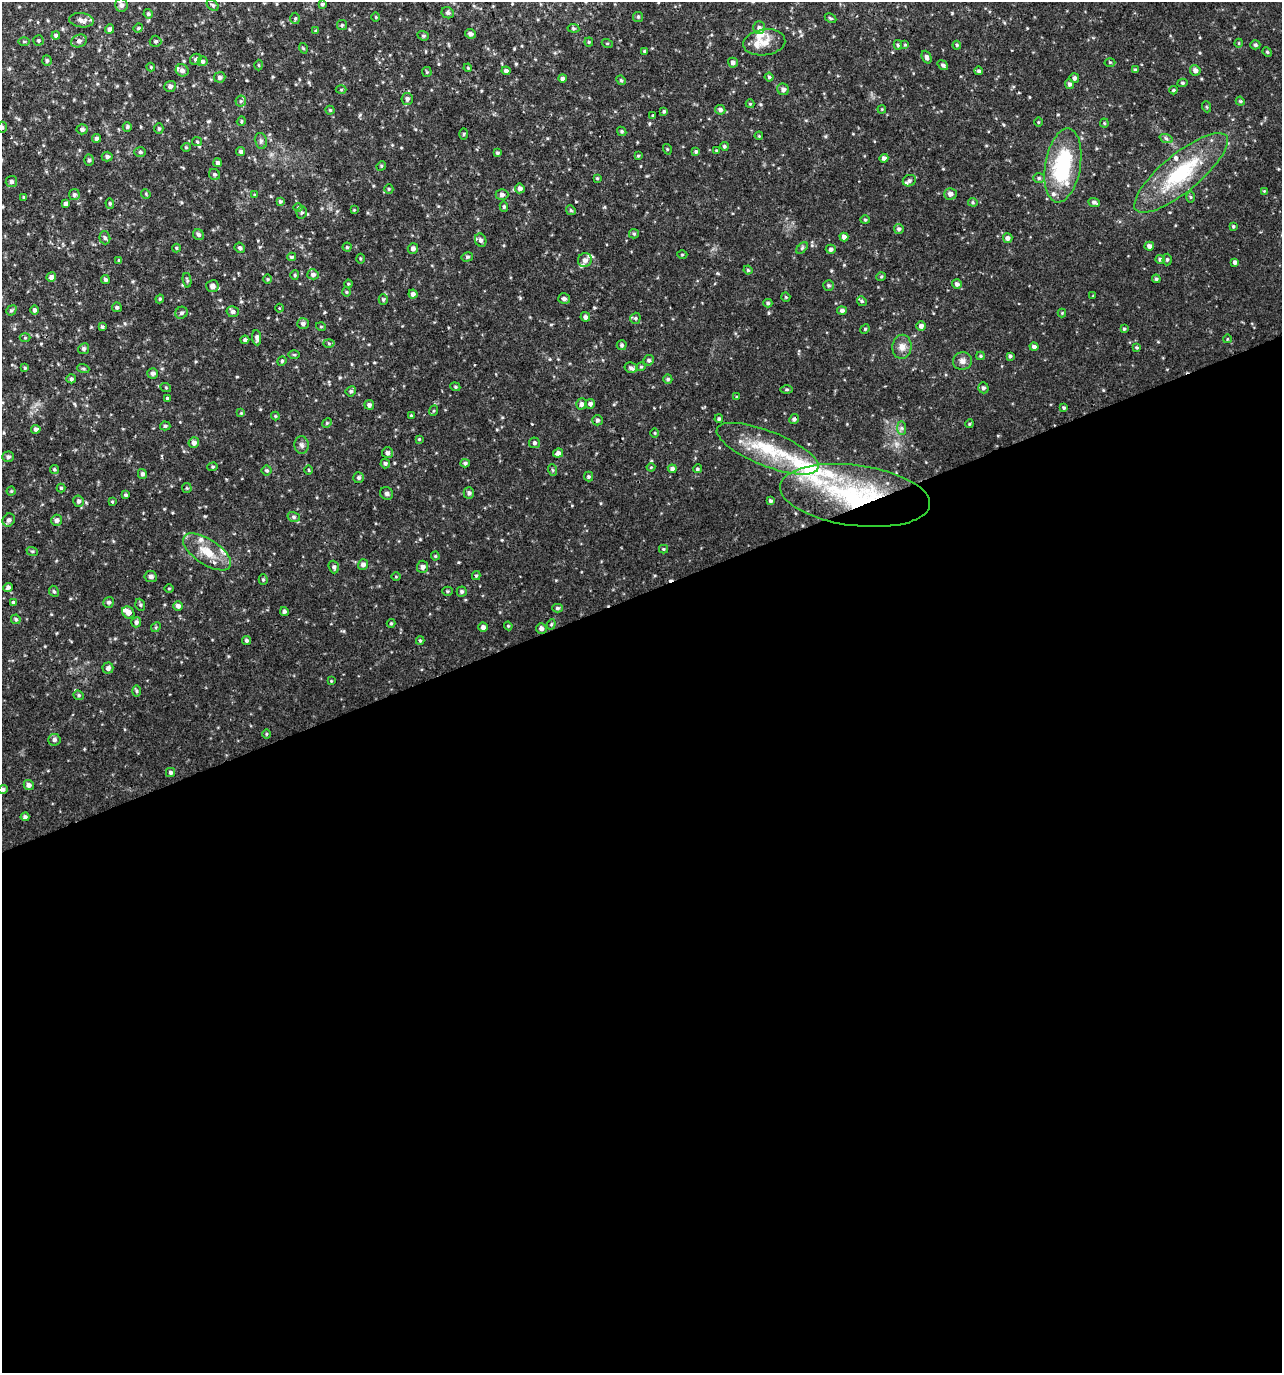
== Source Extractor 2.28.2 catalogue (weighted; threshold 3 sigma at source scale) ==
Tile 15 of 4 x 4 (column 3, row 4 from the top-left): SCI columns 2689-3968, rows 1-1371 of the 5322 x 5486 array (HDU 1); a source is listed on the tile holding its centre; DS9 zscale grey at full resolution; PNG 1284 x 1375 px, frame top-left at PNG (2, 2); each listed source drawn as its Kron ellipse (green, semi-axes under 4 px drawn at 4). Shown black and unused: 57% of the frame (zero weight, under 2 of 3 exposures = <1% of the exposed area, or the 3 px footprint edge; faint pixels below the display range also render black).
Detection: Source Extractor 2.28.2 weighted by HDU 2 'WHT'; one run over the whole footprint, this tile lists its part. Background 0.0164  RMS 0.0031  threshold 0.0139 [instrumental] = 3 sigma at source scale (4.5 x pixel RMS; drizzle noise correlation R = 1.50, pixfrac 1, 0.0396/0.0396 arcsec/px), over >= 5 px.
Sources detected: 331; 2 cosmic-ray / hot-pixel residue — neither listed nor drawn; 16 inside a brighter listed object's ellipse — not listed separately; the other 313 listed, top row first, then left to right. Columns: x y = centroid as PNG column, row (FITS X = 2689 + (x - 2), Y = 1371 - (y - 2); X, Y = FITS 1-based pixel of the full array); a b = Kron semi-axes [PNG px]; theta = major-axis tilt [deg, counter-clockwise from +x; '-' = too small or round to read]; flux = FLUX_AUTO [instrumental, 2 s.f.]
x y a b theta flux
322 4 4 4 - 0.51
121 5 6 6 - 1.2
213 5 7 4 -41 0.48
448 13 6 5 - 0.7
148 14 4 4 - 0.49
376 17 5 3 - 0.25
638 17 5 5 - 0.48
295 18 6 5 - 0.46
830 18 6 3 -26 0.38
82 20 12 7 -6 1.6
342 25 5 5 - 0.44
759 27 6 6 - 0.82
138 28 5 4 - 0.38
573 28 6 4 -7 0.38
109 29 5 4 - 0.89
316 31 4 3 - 0.35
470 34 5 4 - 0.87
56 36 4 4 - 0.68
423 36 6 4 -21 0.42
38 41 5 5 - 0.47
79 41 8 6 22 0.99
155 41 6 5 - 0.52
24 42 6 4 0 0.4
589 42 4 4 - 0.34
764 42 21 13 8 3.8
607 43 5 3 - 0.26
1239 43 4 3 - 0.24
898 45 5 4 - 0.45
905 45 4 4 - 0.28
957 45 4 4 - 0.47
1255 45 5 4 - 0.58
303 48 5 3 - 0.31
644 51 4 3 - 0.37
1267 52 5 4 - 0.37
927 57 6 4 -68 0.86
196 59 6 5 - 0.69
47 61 5 4 - 0.61
203 61 5 5 - 0.61
1110 62 5 3 - 0.33
733 63 5 5 - 1
259 65 5 3 - 0.29
943 65 6 4 -37 0.65
151 67 4 4 - 0.28
468 68 4 3 - 0.28
182 70 6 6 - 1.2
1135 70 4 3 - 0.51
1195 70 5 5 - 1.3
506 71 4 4 - 0.81
979 71 4 4 - 0.66
427 72 5 4 - 0.34
220 77 5 5 - 0.73
769 77 4 4 - 0.4
562 78 4 4 - 0.66
1074 78 5 4 - 0.79
621 80 5 4 - 0.43
1182 83 5 4 - 0.44
1070 84 5 4 - 0.76
170 86 6 5 - 0.86
783 89 6 5 - 1.2
341 90 5 3 - 0.29
1173 90 4 3 - 0.34
407 99 6 6 - 0.93
241 101 5 5 - 0.56
1240 101 5 3 - 0.35
750 104 4 4 - 0.28
1207 107 5 3 - 0.32
882 109 4 3 - 0.27
330 110 4 4 - 0.35
720 110 5 5 - 0.82
664 111 4 3 - 0.45
653 116 3 3 - 0.57
241 121 5 4 - 0.39
1038 122 5 3 - 0.31
1104 123 4 4 - 0.33
2 127 5 5 - 0.58
127 127 4 4 - 0.49
82 129 5 5 - 0.78
159 129 5 4 - 0.48
622 131 5 4 - 0.46
464 134 5 3 - 0.29
759 136 4 3 - 0.27
97 138 4 4 - 0.79
1166 138 7 4 -20 0.55
261 141 8 6 -77 0.82
197 142 5 4 - 0.35
724 146 4 4 - 0.48
186 147 5 4 - 0.35
667 149 5 3 - 0.3
696 151 4 4 - 0.5
716 151 4 4 - 0.36
140 152 6 5 - 0.55
241 152 4 4 - 0.82
497 153 4 4 - 0.45
638 156 4 4 - 0.28
107 157 5 5 - 0.76
884 158 4 4 - 0.98
89 160 5 5 - 0.53
217 163 4 4 - 0.63
1063 165 37 17 80 25
381 166 5 4 - 0.32
1181 173 58 19 39 22
214 174 6 5 - 0.58
597 178 4 4 - 0.32
1039 178 6 5 - 0.53
11 181 6 5 - 0.81
909 181 7 5 27 0.67
520 188 5 5 - 1
389 189 5 4 - 0.39
1264 191 4 4 - 0.25
146 194 5 4 - 0.31
502 194 6 5 - 0.82
950 194 6 6 - 1.4
74 195 5 5 - 0.71
254 195 4 3 - 0.27
24 197 3 3 - 0.31
1190 197 5 4 - 0.37
280 201 4 4 - 0.49
973 202 5 4 - 0.4
1094 202 6 4 -20 0.76
110 203 5 4 - 0.43
66 204 4 4 - 0.81
504 207 5 4 - 0.46
298 208 5 3 - 0.3
354 210 3 3 - 0.25
571 210 5 4 - 0.4
302 212 6 5 - 0.54
865 220 4 4 - 0.36
1233 226 4 3 - 0.39
899 229 5 4 - 0.67
634 234 5 4 - 0.42
198 235 6 5 - 0.78
844 237 4 4 - 1.1
105 238 7 5 -74 0.72
1008 238 5 5 - 1.2
481 240 7 5 -65 1
1149 246 4 4 - 1.1
347 247 4 4 - 0.39
176 248 4 4 - 0.29
240 248 5 5 - 0.62
802 248 7 4 46 0.48
413 249 5 5 - 1.1
831 249 5 4 - 0.73
682 254 5 3 - 0.29
291 257 4 3 - 0.44
467 257 6 4 14 0.47
360 259 5 3 - 0.33
1160 259 4 4 - 0.65
1167 259 6 4 87 0.54
119 260 4 3 - 0.41
585 260 7 6 - 1.3
1235 262 4 4 - 0.93
748 270 4 4 - 0.39
313 274 5 5 - 0.91
295 275 5 4 - 0.38
51 277 5 4 - 1.2
881 277 5 3 - 0.3
268 279 5 3 - 0.28
1156 279 4 4 - 0.47
105 280 4 4 - 0.63
187 280 7 3 -80 0.42
348 284 4 3 - 0.3
957 284 5 5 - 1
829 285 5 5 - 0.49
212 286 6 6 - 1.6
346 292 4 4 - 0.33
413 294 4 4 - 0.95
1093 296 3 3 - 0.22
786 297 5 4 - 0.32
160 299 4 4 - 0.37
564 299 6 5 - 0.94
383 300 5 4 - 0.44
862 301 5 4 - 0.48
768 303 4 4 - 0.53
117 307 5 5 - 0.58
279 308 4 3 - 0.32
11 310 5 4 - 0.54
34 310 5 4 - 0.82
842 310 5 4 - 0.89
233 312 6 5 - 0.85
181 313 6 5 - 0.69
1062 313 4 4 - 0.26
585 317 5 4 - 0.92
635 318 6 5 - 0.58
303 324 6 5 - 0.88
921 326 4 4 - 1.1
102 327 4 3 - 0.72
321 327 5 3 - 0.23
865 329 5 4 - 0.33
1124 329 4 4 - 0.42
25 338 5 3 - 0.31
257 338 8 4 -85 0.94
1227 339 4 3 - 0.23
245 340 4 4 - 0.7
329 343 5 3 - 0.38
622 345 5 5 - 0.49
902 347 12 9 85 2.1
1034 347 4 4 - 0.9
1136 348 4 3 - 0.35
84 349 5 5 - 0.73
294 355 5 3 - 0.31
980 356 4 4 - 0.42
1010 356 4 4 - 0.52
649 360 5 5 - 0.65
282 361 5 4 - 0.37
962 361 9 8 - 1.5
641 367 4 4 - 0.38
25 368 4 3 - 0.36
83 368 6 4 -19 0.43
631 368 6 5 - 0.74
153 373 5 5 - 0.94
71 379 5 4 - 0.56
668 379 4 4 - 0.48
455 387 5 4 - 0.39
166 388 5 3 - 0.28
983 388 5 5 - 0.7
787 390 6 3 0 0.38
351 391 5 5 - 0.57
736 397 4 2 - 0.24
167 398 3 3 - 0.32
582 404 5 5 - 1.1
590 404 5 4 - 0.92
369 405 5 4 - 0.84
1064 408 4 3 - 0.44
433 411 5 3 - 0.36
241 413 4 4 - 0.34
411 415 4 4 - 0.35
275 416 4 4 - 0.3
719 419 4 4 - 0.53
794 419 5 4 - 0.76
597 420 5 5 - 0.64
327 423 5 4 - 0.34
969 424 4 3 - 0.31
165 426 5 4 - 0.52
902 428 7 4 -89 0.68
36 429 4 4 - 1.1
655 433 4 3 - 0.27
419 439 3 3 - 0.29
194 443 5 5 - 1.2
534 443 5 5 - 0.75
302 445 8 7 - 0.99
768 449 54 17 -22 17
387 453 5 5 - 0.94
558 453 5 4 - 1
8 457 6 5 - 0.73
385 463 5 5 - 0.61
465 463 4 4 - 0.54
213 467 5 4 - 0.42
651 467 4 4 - 0.29
54 469 4 4 - 0.42
672 469 4 4 - 0.87
697 469 4 4 - 0.45
267 470 5 5 - 0.5
309 470 4 3 - 0.35
553 470 6 3 -70 0.39
142 474 5 4 - 0.79
589 477 5 4 - 0.5
359 478 5 5 - 0.66
61 488 4 4 - 0.37
187 488 5 4 - 0.34
11 491 4 4 - 0.32
387 493 7 6 - 0.69
469 493 6 5 - 0.79
126 495 4 4 - 0.56
855 495 75 30 -7 45
79 501 6 5 - 0.69
770 501 4 3 - 0.57
112 502 4 3 - 0.34
294 517 6 5 - 0.57
9 520 7 6 - 0.89
56 520 5 5 - 1.1
663 549 4 4 - 0.32
32 551 6 3 -18 0.39
207 552 27 12 -33 7
435 556 4 4 - 0.3
363 565 5 5 - 1.1
334 567 6 5 - 0.7
423 567 6 5 - 1.1
151 576 6 5 - 0.98
476 576 4 4 - 0.41
396 577 5 3 - 0.26
263 580 5 4 - 0.39
8 587 4 4 - 0.73
169 589 5 3 - 0.29
54 591 6 4 -65 0.51
447 591 5 4 - 0.4
462 592 5 5 - 0.63
13 602 4 4 - 0.58
109 602 5 5 - 0.59
140 605 6 4 -70 0.46
178 606 5 4 - 1.1
557 608 5 4 - 0.55
284 611 4 4 - 0.61
128 612 6 5 - 2.1
16 619 5 4 - 0.49
136 622 5 5 - 0.79
391 623 4 4 - 0.35
551 624 5 4 - 0.43
508 626 4 4 - 0.3
156 627 5 4 - 0.38
483 627 4 4 - 1.1
541 629 5 5 - 1.2
246 640 4 4 - 0.58
420 640 4 4 - 0.42
108 668 5 5 - 0.94
331 681 4 4 - 0.25
137 691 6 4 -89 0.43
79 695 5 4 - 0.46
266 734 4 3 - 0.29
54 740 6 6 - 0.91
171 772 4 4 - 0.67
29 785 5 5 - 1.2
3 789 5 4 - 0.6
25 817 4 3 - 0.68
Overlapping masked pixels (flux is a lower limit): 2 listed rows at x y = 794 419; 855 495
Isophote crosses this tile's border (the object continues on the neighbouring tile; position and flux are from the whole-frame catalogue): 2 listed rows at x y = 2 127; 3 789